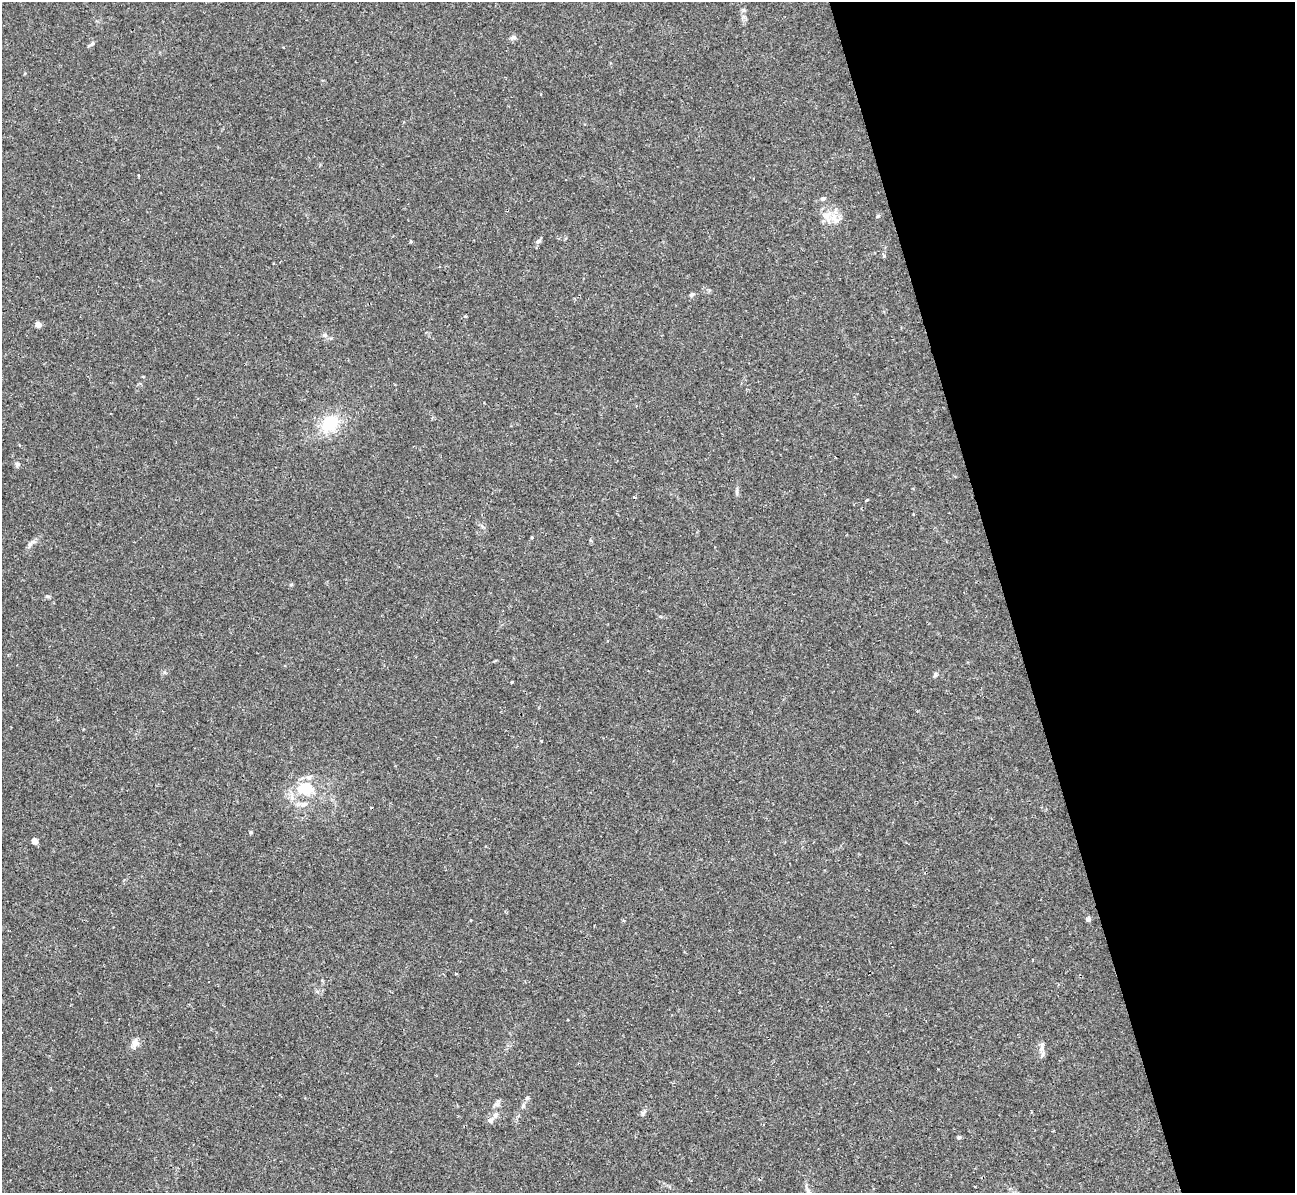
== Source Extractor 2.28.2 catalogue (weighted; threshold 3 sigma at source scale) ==
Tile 12 of 4 x 4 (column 4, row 3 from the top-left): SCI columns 3892-5184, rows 1496-2686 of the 5236 x 5221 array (HDU 1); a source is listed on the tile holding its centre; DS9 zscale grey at full resolution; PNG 1297 x 1195 px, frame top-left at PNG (2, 2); no overlay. Shown black and unused: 22% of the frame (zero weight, under 2 of 3 exposures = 3% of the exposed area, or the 3 px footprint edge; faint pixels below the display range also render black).
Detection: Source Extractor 2.28.2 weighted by HDU 2 'WHT'; one run over the whole footprint, this tile lists its part. Background 0.0213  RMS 0.0039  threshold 0.0176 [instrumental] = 3 sigma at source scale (4.5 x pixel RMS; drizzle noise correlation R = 1.50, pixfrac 1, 0.05/0.05 arcsec/px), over >= 5 px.
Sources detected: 41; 1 cosmic-ray / hot-pixel residue — not listed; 3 inside a brighter listed object's ellipse — not listed separately; the other 37 listed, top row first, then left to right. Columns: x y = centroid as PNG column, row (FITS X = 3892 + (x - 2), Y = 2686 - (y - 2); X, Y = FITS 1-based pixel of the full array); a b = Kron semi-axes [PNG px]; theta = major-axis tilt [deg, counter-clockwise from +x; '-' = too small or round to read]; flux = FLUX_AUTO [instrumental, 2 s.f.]
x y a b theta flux
513 37 8 7 - 1.1
92 44 9 5 34 0.9
138 175 4 3 - 0.3
878 216 5 4 - 0.43
827 217 22 12 -74 5.4
538 241 7 6 - 0.96
411 242 4 3 - 0.42
884 256 6 3 -19 0.41
692 295 7 5 46 0.75
465 316 4 4 - 0.41
38 325 4 4 - 4.9
324 335 6 6 - 1.1
330 424 22 16 40 14
17 464 7 6 - 0.83
737 492 9 4 83 0.8
30 544 8 6 74 1.1
291 584 5 3 - 0.43
48 596 7 3 -9 0.54
935 674 6 5 - 0.67
512 682 3 3 - 0.37
541 741 3 2 - 0.44
309 777 8 7 - 1.4
306 789 10 8 -1 17
303 804 16 7 6 2.3
251 832 4 4 - 0.45
35 841 7 6 - 1.8
1088 919 4 4 - 1.7
317 992 6 4 -20 0.62
135 1043 11 8 61 2.3
1041 1049 7 5 46 1.2
527 1098 5 5 - 0.65
497 1104 12 7 27 1.4
523 1106 7 4 46 0.69
643 1113 6 6 - 0.77
495 1114 9 7 47 1.4
959 1137 5 5 - 0.65
807 1189 14 4 -68 1.4
Unlisted compact peaks at least as high as the median listed source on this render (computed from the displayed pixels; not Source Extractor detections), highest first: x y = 867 500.